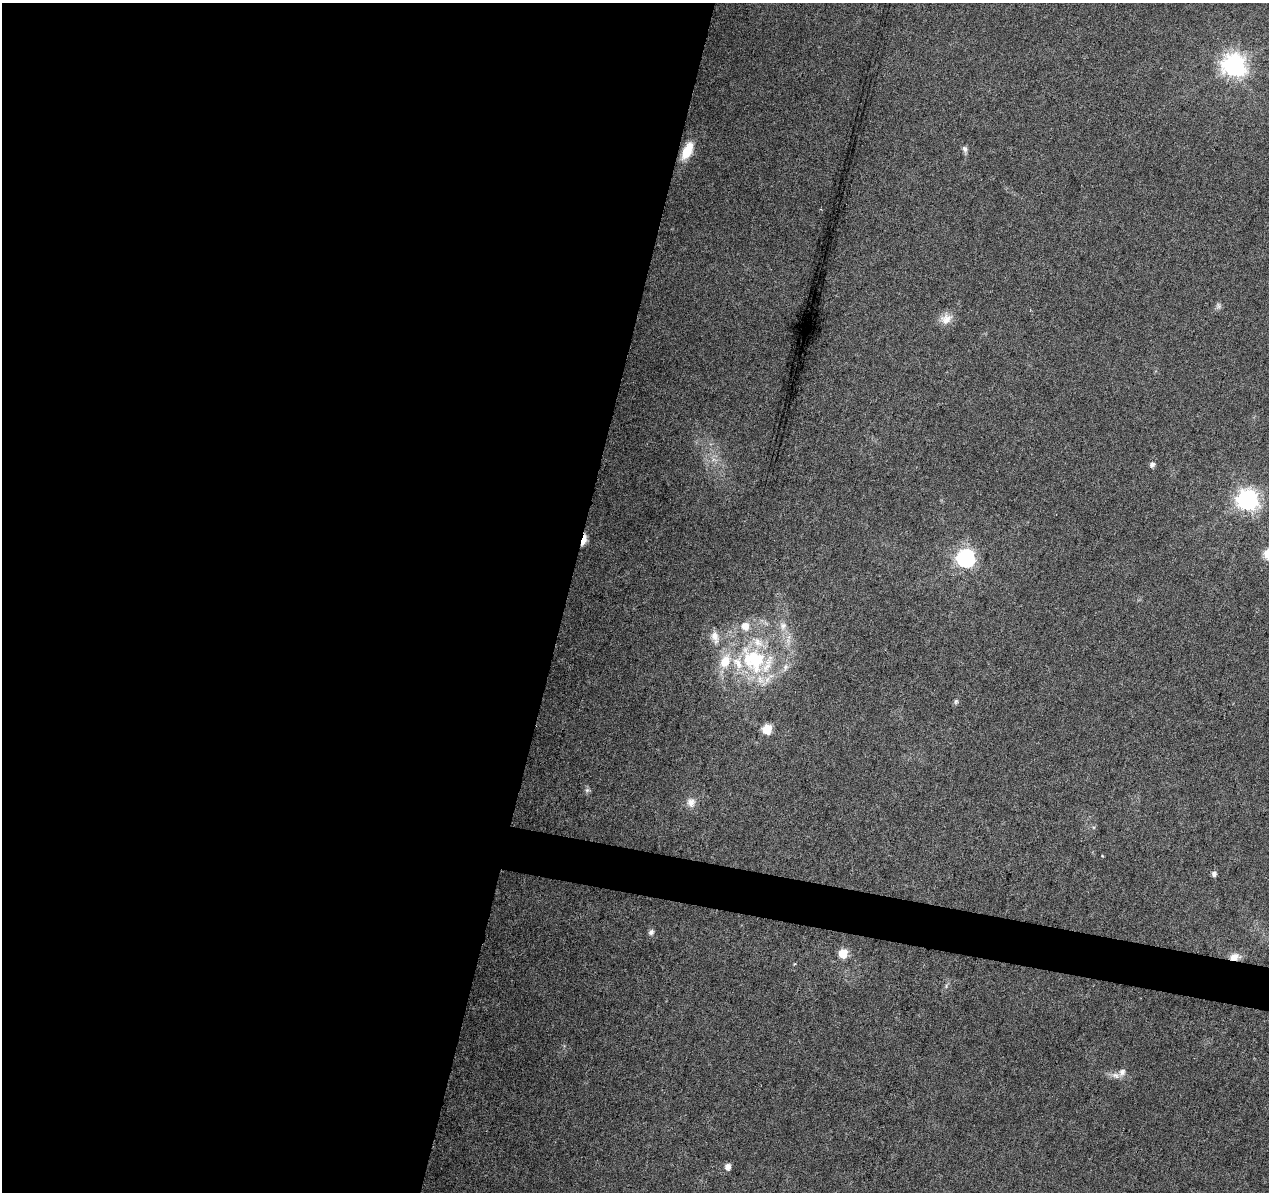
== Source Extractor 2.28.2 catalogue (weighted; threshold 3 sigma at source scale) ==
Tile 5 of 4 x 4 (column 1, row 2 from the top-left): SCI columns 7-1273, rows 2662-3851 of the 5074 x 5261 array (HDU 1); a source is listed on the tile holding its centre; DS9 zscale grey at full resolution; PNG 1271 x 1194 px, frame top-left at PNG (2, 3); no overlay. Shown black and unused: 47% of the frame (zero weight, under 3 of 6 exposures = <1% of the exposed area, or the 3 px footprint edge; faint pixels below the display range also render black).
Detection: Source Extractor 2.28.2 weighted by HDU 2 'WHT'; one run over the whole footprint, this tile lists its part. Background 0.0432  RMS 0.0035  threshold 0.0145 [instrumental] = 3 sigma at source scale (4.09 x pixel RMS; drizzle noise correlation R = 1.36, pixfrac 0.8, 0.0396/0.0396 arcsec/px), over >= 5 px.
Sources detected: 29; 6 inside a brighter listed object's ellipse — not listed separately; the other 23 listed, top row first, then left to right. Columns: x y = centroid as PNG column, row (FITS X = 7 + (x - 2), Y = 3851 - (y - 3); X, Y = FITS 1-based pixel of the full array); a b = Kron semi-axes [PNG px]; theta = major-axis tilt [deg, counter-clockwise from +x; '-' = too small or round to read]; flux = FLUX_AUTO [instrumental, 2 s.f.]
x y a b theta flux
1234 65 9 8 - 270
965 149 9 6 -64 1
687 151 21 10 64 6.8
1219 306 8 5 -73 0.82
946 319 16 13 25 3.5
1152 464 7 6 - 1.1
1247 500 8 8 - 220
584 540 12 4 70 6.5
966 558 8 7 - 140
783 626 10 10 - 2.2
715 637 18 9 -75 3.2
753 660 42 34 -51 35
956 701 7 5 74 0.69
767 729 6 6 - 11
587 790 6 6 - 0.75
691 802 13 11 -73 2.6
1214 874 6 5 - 1.1
651 932 7 6 - 1.1
843 954 6 6 - 8.3
1234 957 11 8 13 3.2
795 964 4 3 - 0.29
1116 1075 12 8 -15 1.9
727 1167 7 6 - 2
Overlapping masked pixels (flux is a lower limit): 2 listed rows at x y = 584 540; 1234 957